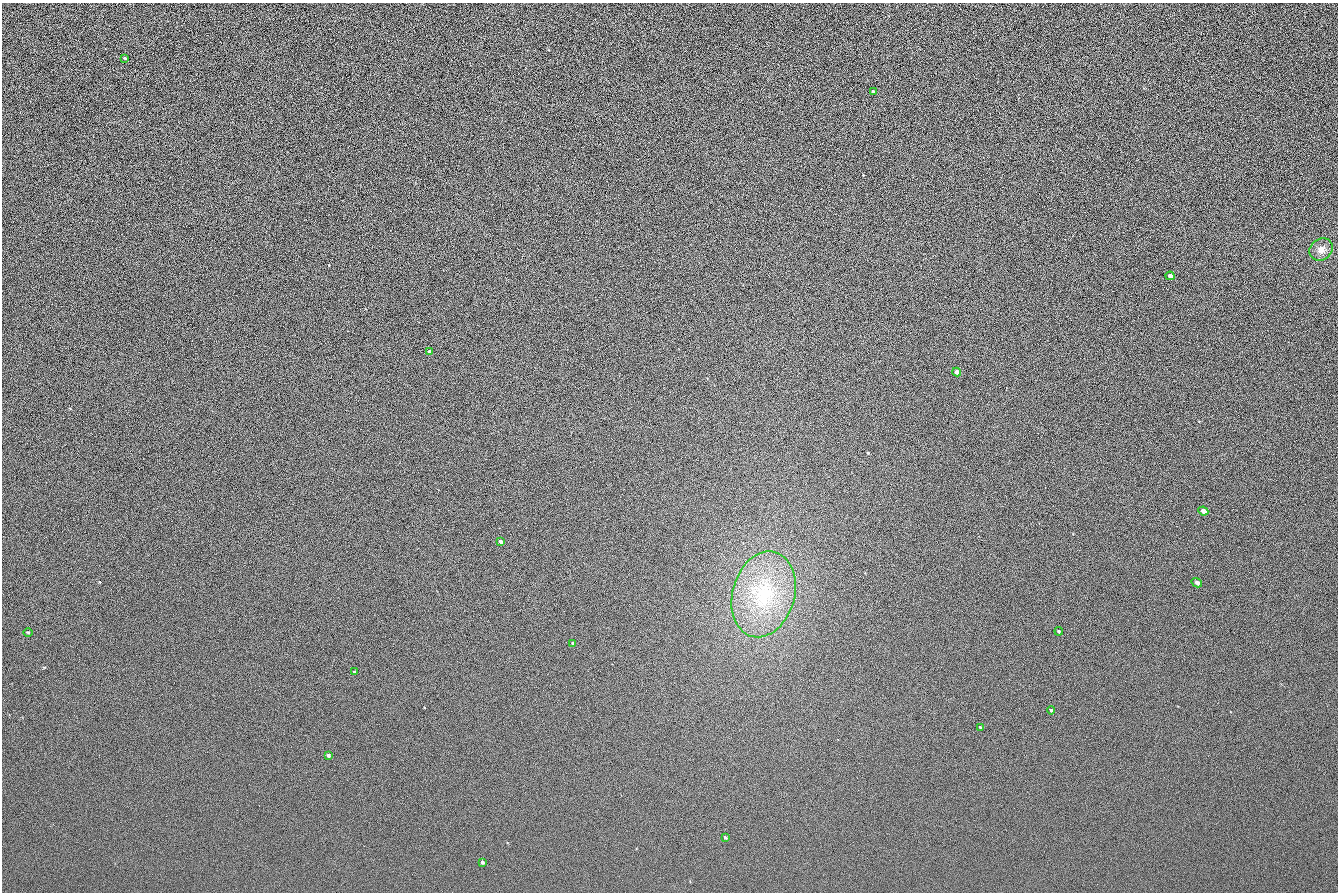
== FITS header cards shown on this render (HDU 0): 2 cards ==
NAXIS1  =                 1336 / length of data axis 1
NAXIS2  =                  890 / length of data axis 2

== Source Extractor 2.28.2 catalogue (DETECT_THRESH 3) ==
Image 1336 x 890 px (HDU 0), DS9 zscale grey, 1 PNG px = 1 image px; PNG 1340 x 894 px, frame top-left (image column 1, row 890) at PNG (2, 3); each listed source drawn as its Kron ellipse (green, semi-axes under 4 px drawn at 4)
Background 117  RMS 21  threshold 63.2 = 3 sigma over >= 5 px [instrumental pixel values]
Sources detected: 19; all 19 listed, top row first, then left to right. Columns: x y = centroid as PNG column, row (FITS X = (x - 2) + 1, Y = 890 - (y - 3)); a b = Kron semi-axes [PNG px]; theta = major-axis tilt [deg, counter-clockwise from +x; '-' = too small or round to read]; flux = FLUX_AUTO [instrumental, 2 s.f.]
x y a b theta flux
125 58 3 2 - 1400
873 91 3 3 - 1400
1321 249 12 10 37 10000
1170 276 4 4 - 6100
430 352 4 3 - 6800
957 372 4 4 - 10000
1203 511 5 4 - 9300
501 542 4 3 - 3900
1197 583 5 4 - 4600
764 594 44 31 74 120000
1059 631 4 3 - 1600
28 632 5 3 - 1200
573 643 3 3 - 1900
354 672 3 3 - 1900
1051 710 4 3 - 2300
980 727 3 3 - 1200
328 755 4 4 - 2800
725 837 3 3 - 1600
482 862 3 3 - 2100